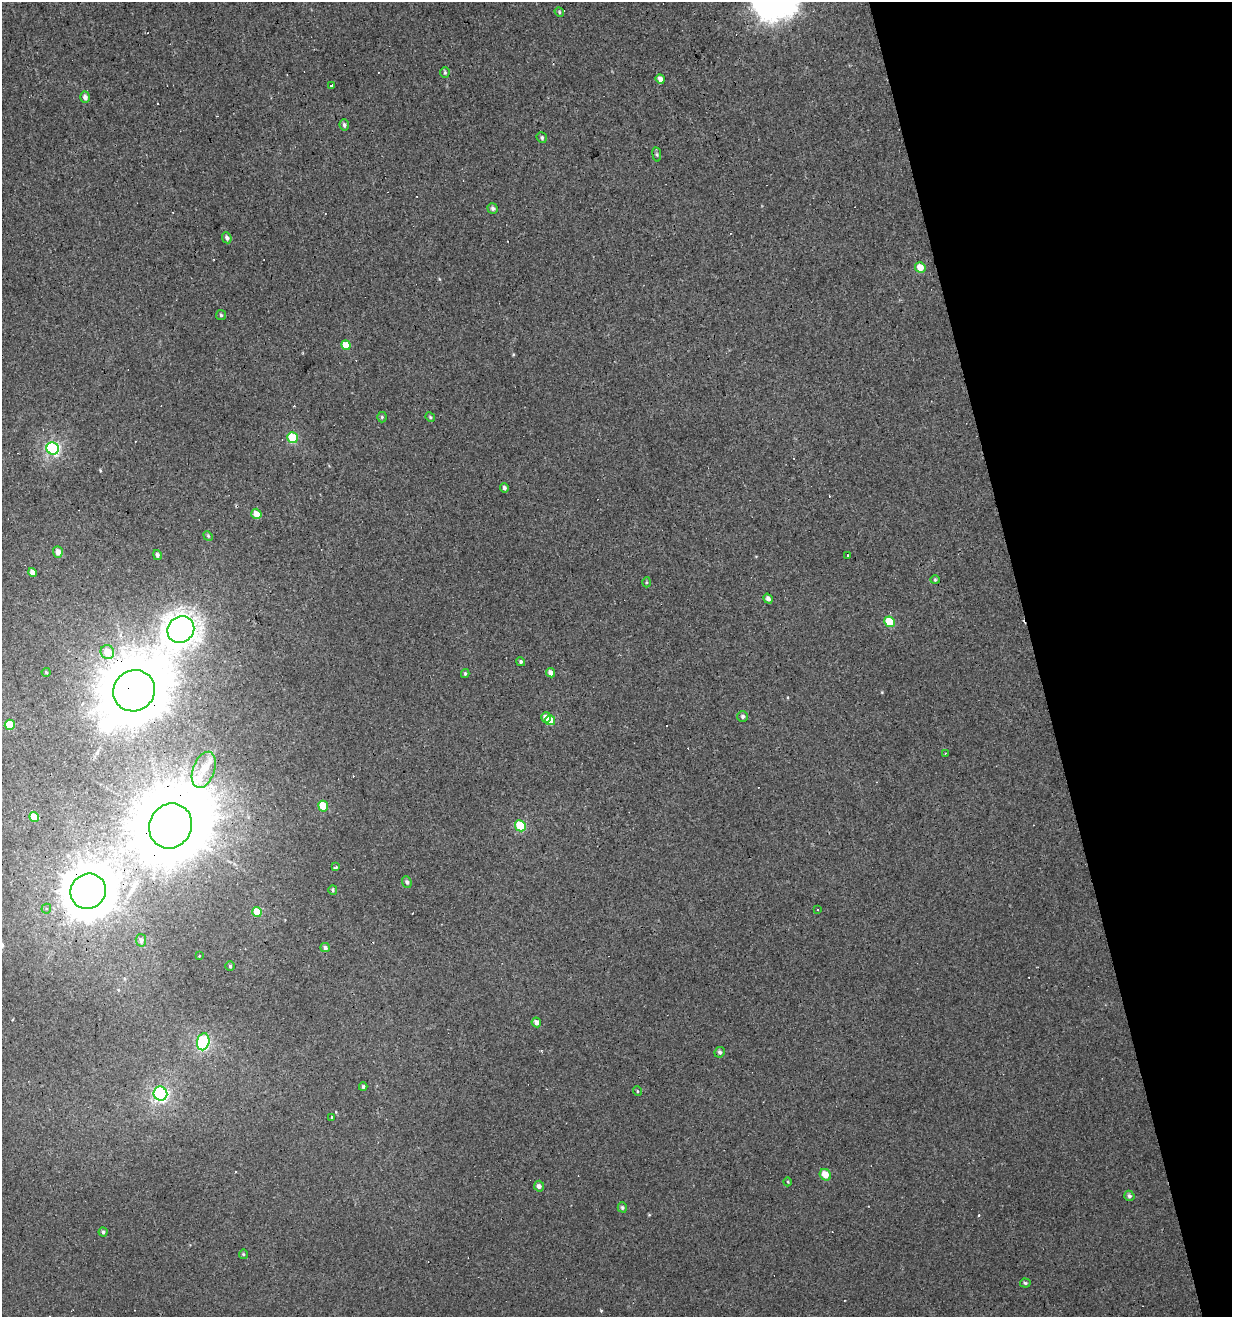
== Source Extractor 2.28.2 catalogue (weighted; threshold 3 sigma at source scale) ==
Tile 12 of 4 x 4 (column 4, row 3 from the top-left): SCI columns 3792-5021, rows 1316-2630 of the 5072 x 5261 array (HDU 1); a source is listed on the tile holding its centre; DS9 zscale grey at full resolution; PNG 1234 x 1319 px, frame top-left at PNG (2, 2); each listed source drawn as its Kron ellipse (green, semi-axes under 4 px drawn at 4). Shown black and unused: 16% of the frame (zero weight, under 3 of 4 exposures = <1% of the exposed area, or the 3 px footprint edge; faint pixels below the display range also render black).
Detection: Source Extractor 2.28.2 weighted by HDU 2 'WHT'; one run over the whole footprint, this tile lists its part. Background 0.00193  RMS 0.0037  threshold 0.0167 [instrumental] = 3 sigma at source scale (4.5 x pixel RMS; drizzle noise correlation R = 1.50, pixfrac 1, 0.0396/0.0396 arcsec/px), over >= 5 px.
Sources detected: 90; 1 inside a brighter object's white glare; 18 cosmic-ray / hot-pixel residue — neither listed nor drawn; the other 71 listed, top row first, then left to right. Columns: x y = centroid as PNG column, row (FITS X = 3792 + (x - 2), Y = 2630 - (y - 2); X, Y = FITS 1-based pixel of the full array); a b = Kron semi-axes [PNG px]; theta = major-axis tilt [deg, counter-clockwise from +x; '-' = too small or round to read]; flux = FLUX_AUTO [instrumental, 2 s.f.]
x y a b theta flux
559 12 5 4 - 0.44
445 72 5 4 - 0.49
660 79 5 4 - 1.6
332 85 3 3 - 1.8
85 97 5 5 - 1.5
344 125 6 4 -83 0.79
542 138 5 5 - 0.65
657 154 7 4 -82 0.61
493 208 5 5 - 0.86
227 238 5 4 - 1
920 267 5 5 - 4.1
221 315 5 5 - 0.6
346 345 5 4 - 5.7
382 417 5 5 - 0.48
430 417 5 4 - 0.43
292 438 5 5 - 16
53 448 6 6 - 52
504 488 5 4 - 0.91
256 514 5 5 - 3.5
208 536 5 4 - 0.4
58 552 6 5 - 2.3
157 555 5 4 - 0.89
848 556 3 3 - 2.7
32 573 4 4 - 1.8
935 580 4 4 - 0.43
647 582 5 3 - 0.38
768 599 5 4 - 1.3
890 622 5 5 - 7.4
181 629 14 12 47 280
107 652 7 6 - 4.9
521 662 5 4 - 0.72
46 672 4 4 - 0.37
551 673 5 4 - 2
465 674 4 4 - 0.49
134 691 21 20 - 3400
743 716 5 5 - 0.79
546 718 5 5 - 3.1
550 720 5 5 - 3.8
10 725 5 5 - 9.8
945 754 3 3 - 0.34
204 770 19 10 70 5.7
323 806 5 5 - 8.9
34 817 5 4 - 5
170 826 23 21 61 5100
520 826 6 5 - 15
336 867 4 3 - 0.73
407 882 6 4 -69 0.92
333 890 5 4 - 0.5
88 891 18 17 - 1300
46 909 5 5 - 0.91
818 910 3 3 - 1.4
257 912 5 4 - 6
141 940 6 5 - 1
325 948 5 4 - 0.79
199 956 3 2 - 0.32
230 966 4 4 - 0.55
536 1022 5 4 - 1.8
203 1042 8 6 76 40
720 1052 5 5 - 0.8
363 1087 4 3 - 0.56
637 1091 5 3 - 0.32
160 1094 7 6 - 57
332 1117 3 3 - 5.2
825 1175 6 5 - 3.6
788 1182 4 3 - 0.3
539 1186 5 5 - 1.2
1129 1196 5 5 - 0.84
622 1207 5 4 - 0.6
103 1232 4 4 - 0.59
243 1254 5 4 - 0.45
1025 1283 5 4 - 0.52
Overlapping masked pixels (flux is a lower limit): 4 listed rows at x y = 346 345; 134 691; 170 826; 88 891